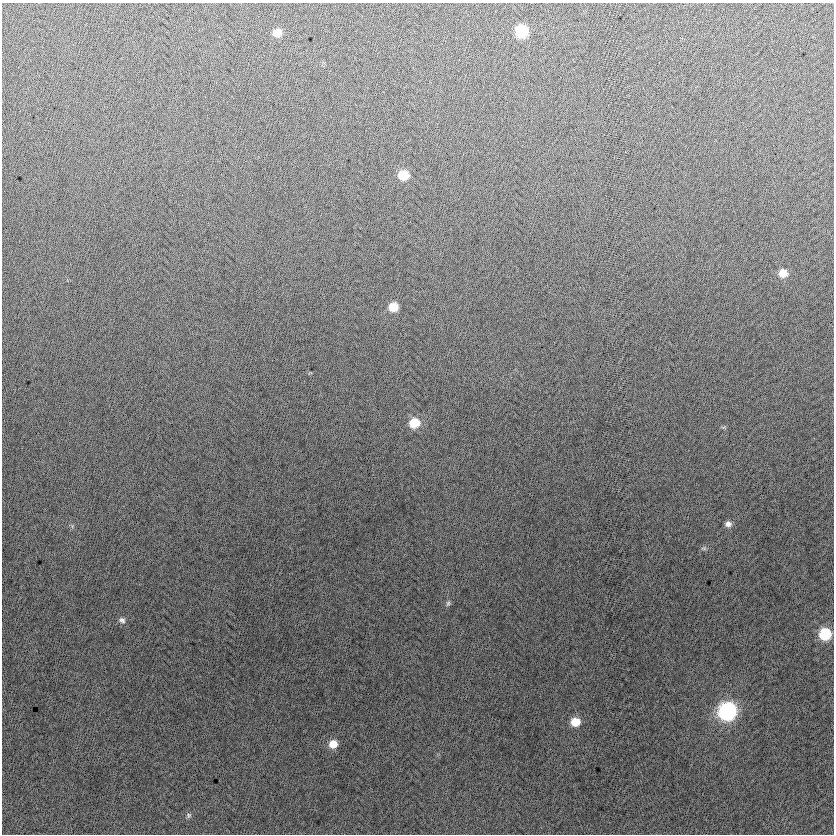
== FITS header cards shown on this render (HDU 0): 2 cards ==
NAXIS1  =                  832
NAXIS2  =                  832

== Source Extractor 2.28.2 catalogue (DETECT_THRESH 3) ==
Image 832 x 832 px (HDU 0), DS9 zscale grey, 1 PNG px = 1 image px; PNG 836 x 836 px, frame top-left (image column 1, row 832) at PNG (2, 3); no overlay
Background -1.68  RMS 13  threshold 38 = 3 sigma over >= 5 px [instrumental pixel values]
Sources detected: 16; all 16 listed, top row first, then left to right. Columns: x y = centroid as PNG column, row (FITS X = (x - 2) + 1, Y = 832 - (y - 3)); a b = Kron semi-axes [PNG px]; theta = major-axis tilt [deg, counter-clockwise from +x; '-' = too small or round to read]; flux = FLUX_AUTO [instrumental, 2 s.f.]
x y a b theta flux
521 31 9 8 - 46000
277 33 8 8 - 9600
403 175 9 8 - 21000
783 273 9 8 - 9800
393 307 8 8 - 15000
414 423 10 9 - 18000
723 427 8 3 5 1100
728 524 8 8 - 4000
704 548 9 5 17 1800
448 603 8 6 73 1900
122 620 9 7 -40 3200
825 634 9 9 - 42000
727 711 10 10 - 210000
575 722 9 8 - 15000
333 744 9 9 - 10000
189 815 7 7 - 2100